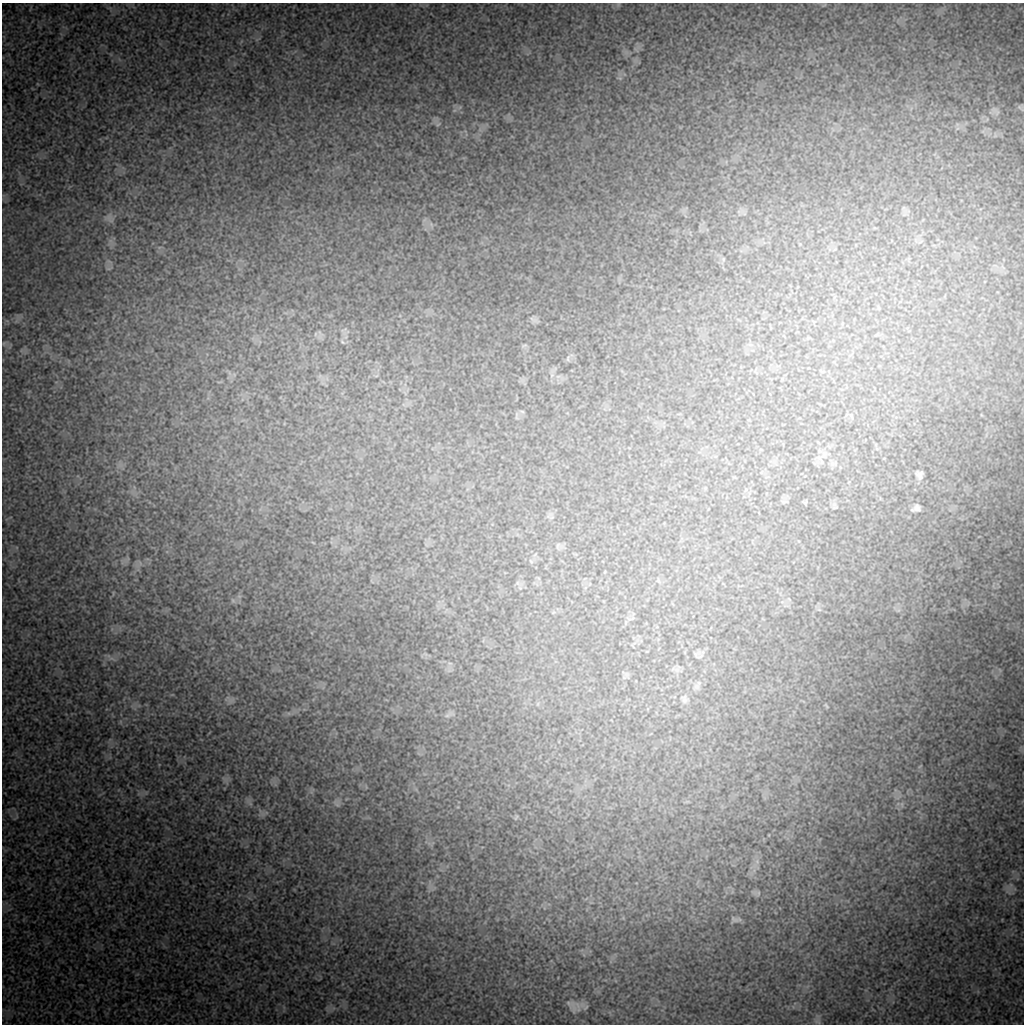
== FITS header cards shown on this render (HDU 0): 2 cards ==
NAXIS1  =                 1022 / length of data axis 1
NAXIS2  =                 1022 / length of data axis 2

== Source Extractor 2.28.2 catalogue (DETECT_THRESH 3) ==
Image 1022 x 1022 px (HDU 0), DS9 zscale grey, 1 PNG px = 1 image px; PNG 1026 x 1026 px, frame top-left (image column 1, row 1022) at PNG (2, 3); no overlay
Background 8930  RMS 42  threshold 125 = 3 sigma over >= 5 px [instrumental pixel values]
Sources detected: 22; all 22 listed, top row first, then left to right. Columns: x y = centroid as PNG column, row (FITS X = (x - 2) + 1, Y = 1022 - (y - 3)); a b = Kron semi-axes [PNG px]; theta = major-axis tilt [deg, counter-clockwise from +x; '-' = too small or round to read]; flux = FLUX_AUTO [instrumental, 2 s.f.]
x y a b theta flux
1020 108 12 3 -51 4900
994 109 7 4 -19 7700
438 124 7 3 37 3700
110 219 16 6 -57 12000
533 319 13 3 -32 6100
315 334 7 4 89 5300
342 342 8 5 -41 7100
568 359 8 3 85 3800
522 411 6 4 -19 3800
819 451 7 4 -71 5600
919 475 12 9 -68 13000
916 508 13 9 21 12000
631 619 13 2 17 4400
696 655 7 4 -71 5300
700 656 11 3 32 5300
684 699 12 8 -79 14000
447 715 7 4 1 6400
516 817 8 3 56 3500
758 893 7 4 72 4000
734 919 13 6 -23 9200
586 1007 10 4 45 6300
573 1008 23 9 -77 24000